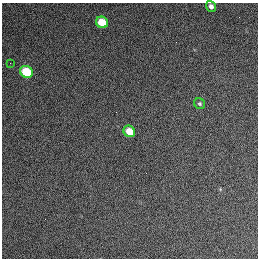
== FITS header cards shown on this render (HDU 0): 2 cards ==
NAXIS1  =                  256 / length of data axis 1
NAXIS2  =                  256 / length of data axis 2

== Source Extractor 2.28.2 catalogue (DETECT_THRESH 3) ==
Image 256 x 256 px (HDU 0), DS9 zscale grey, 1 PNG px = 1 image px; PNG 260 x 260 px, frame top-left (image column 1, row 256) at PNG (2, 3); each listed source drawn as its Kron ellipse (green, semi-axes under 4 px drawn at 4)
Background 1270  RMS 14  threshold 42.8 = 3 sigma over >= 5 px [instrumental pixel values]
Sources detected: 6; all 6 listed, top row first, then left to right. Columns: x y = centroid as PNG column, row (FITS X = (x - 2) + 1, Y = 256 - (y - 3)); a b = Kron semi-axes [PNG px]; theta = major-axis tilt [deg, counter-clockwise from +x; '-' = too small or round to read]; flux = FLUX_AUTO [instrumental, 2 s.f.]
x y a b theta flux
211 6 6 5 - 4000
102 22 6 5 - 22000
10 63 2 2 - 470
26 72 6 5 - 36000
200 104 6 5 - 1500
129 131 6 5 - 14000